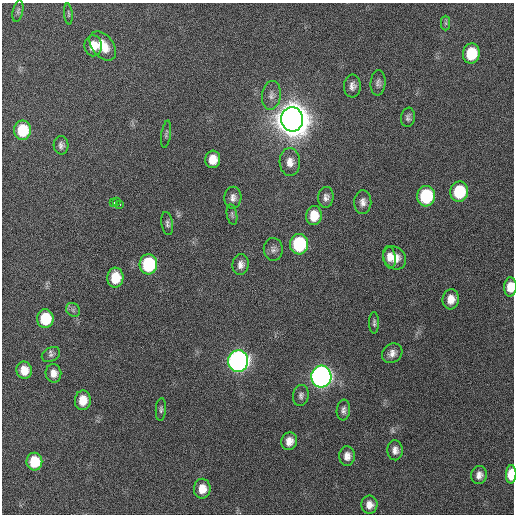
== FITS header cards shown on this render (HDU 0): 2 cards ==
NAXIS1  =                  512 / Axis length
NAXIS2  =                  512 / Axis length

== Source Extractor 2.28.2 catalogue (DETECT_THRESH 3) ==
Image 512 x 512 px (HDU 0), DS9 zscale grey, 1 PNG px = 1 image px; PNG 516 x 516 px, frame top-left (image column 1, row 512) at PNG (2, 3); each listed source drawn as its Kron ellipse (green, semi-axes under 4 px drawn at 4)
Background 133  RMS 12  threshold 34.9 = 3 sigma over >= 5 px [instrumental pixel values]
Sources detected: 57; all 57 listed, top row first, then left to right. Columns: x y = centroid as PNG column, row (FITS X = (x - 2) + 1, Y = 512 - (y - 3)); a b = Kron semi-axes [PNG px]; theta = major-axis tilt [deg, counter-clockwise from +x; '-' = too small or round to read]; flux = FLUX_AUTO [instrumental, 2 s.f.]
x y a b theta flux
18 11 11 5 77 1.9e+03
68 14 10 3 -84 1.2e+03
446 23 7 4 -89 1.6e+03
93 46 10 8 88 1.0e+04
103 46 17 10 -52 1.4e+04
471 54 10 8 80 2.8e+04
378 83 12 7 84 3.1e+03
352 86 11 8 86 4.3e+03
271 95 14 9 80 5.0e+03
408 117 10 7 82 2.6e+03
292 119 12 11 - 3.2e+06
22 130 10 8 89 2.9e+04
166 134 14 4 81 2.0e+03
61 145 9 7 -87 3.1e+03
213 159 9 7 83 1.0e+04
290 162 14 10 -89 7.3e+03
459 192 10 9 - 4.0e+04
426 196 10 9 - 5.6e+04
326 197 10 7 84 3.7e+03
233 198 11 8 86 4.2e+03
116 201 4 3 - 6.1e+03
363 202 12 8 89 4.6e+03
114 203 3 3 - 7.2e+03
120 204 3 2 - 1.8e+04
232 214 10 5 -80 1.8e+03
314 216 9 8 - 1.4e+04
167 224 11 6 -82 2.5e+03
299 244 10 9 - 6.3e+04
273 249 11 9 -86 3.5e+03
389 257 11 6 -81 5.5e+03
395 258 12 10 -49 1.0e+04
148 264 10 9 - 6.2e+04
241 265 10 8 79 4.7e+03
115 278 10 8 88 1.9e+04
510 287 9 6 87 1.0e+04
451 299 10 8 83 8.1e+03
73 310 7 6 - 2.2e+03
45 319 9 8 - 3.3e+04
374 323 11 5 -90 2.1e+03
392 353 11 9 38 5.0e+03
51 355 10 7 27 2.5e+03
238 361 11 10 - 4.8e+05
24 370 9 7 -80 1.1e+04
53 373 9 7 -79 5.8e+03
321 377 11 10 - 5.5e+05
301 395 11 8 81 3.0e+03
83 400 10 8 84 1.2e+04
161 409 11 5 86 2.1e+03
343 410 10 6 84 3.0e+03
289 441 9 8 - 6.7e+03
395 450 10 7 -87 4.6e+03
347 456 10 7 89 5.7e+03
34 462 9 8 - 2.5e+04
511 474 9 5 88 2.1e+04
479 475 9 8 - 4.5e+03
202 489 10 8 89 1.1e+04
369 505 9 8 - 5.9e+03
At the frame edge (FLAGS 8, measured only in part): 2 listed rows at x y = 510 287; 511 474